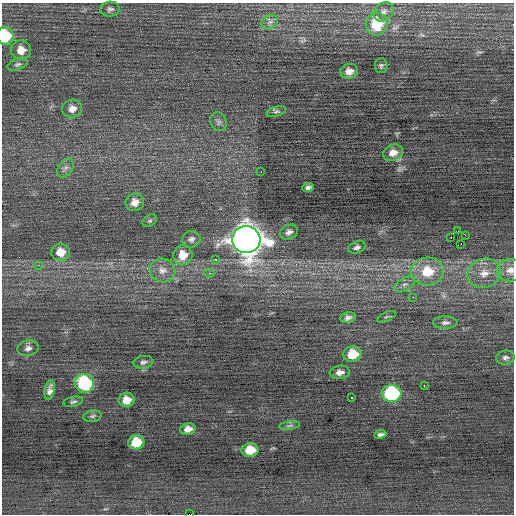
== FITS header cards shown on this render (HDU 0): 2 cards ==
NAXIS1  =                  512 / Axis length
NAXIS2  =                  512 / Axis length

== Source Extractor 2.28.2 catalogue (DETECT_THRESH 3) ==
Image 512 x 512 px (HDU 0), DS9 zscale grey, 1 PNG px = 1 image px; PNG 516 x 516 px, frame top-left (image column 1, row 512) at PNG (2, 3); each listed source drawn as its Kron ellipse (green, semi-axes under 4 px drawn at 4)
Background 0.0475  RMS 0.74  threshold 2.21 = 3 sigma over >= 5 px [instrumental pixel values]
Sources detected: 59; all 59 listed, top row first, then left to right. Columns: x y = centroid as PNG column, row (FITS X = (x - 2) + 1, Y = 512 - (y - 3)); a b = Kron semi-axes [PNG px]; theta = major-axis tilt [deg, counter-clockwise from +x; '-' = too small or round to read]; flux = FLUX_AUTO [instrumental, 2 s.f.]
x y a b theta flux
110 9 10 7 5 170
384 12 11 8 42 220
270 22 8 6 27 170
377 24 11 11 - 1900
5 36 9 8 - 2100
21 50 10 9 - 550
18 64 10 5 20 140
381 66 7 6 - 110
349 71 9 7 11 330
72 109 10 9 - 340
276 112 10 4 16 110
218 122 10 8 -65 180
393 153 10 8 21 410
65 168 10 7 54 210
261 171 2 2 - 37
308 187 5 4 - 140
135 202 9 8 - 380
150 221 8 5 36 88
458 231 2 2 - 140
289 232 9 7 25 210
465 235 2 2 - 17000
451 238 2 2 - 300
191 239 9 8 - 180
246 240 14 13 - 70000
460 244 3 2 - 36
357 247 9 6 21 170
61 252 9 8 - 610
183 255 10 9 - 760
216 259 3 2 - 120
38 265 4 3 - 42
162 270 13 11 -23 440
510 270 13 11 11 460
427 271 16 14 3 1500
209 273 5 4 - 86
484 273 17 14 19 840
405 284 11 6 30 220
413 297 3 2 - 25
386 317 10 4 26 86
348 318 8 5 11 180
445 323 12 6 0 200
28 348 10 7 12 210
352 354 9 7 6 1100
505 358 9 7 8 160
143 362 10 6 9 160
340 372 10 6 6 260
84 383 10 9 - 4200
424 386 3 2 - 190
50 390 10 5 79 250
391 393 10 8 2 5300
351 398 3 3 - 330
126 400 8 7 - 560
73 402 10 5 12 110
92 416 9 5 8 120
290 426 10 3 7 82
188 429 8 6 15 340
380 434 6 3 10 130
136 442 8 7 - 1300
250 450 8 6 6 1000
189 514 4 2 - 6000
At the frame edge (FLAGS 8, measured only in part): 3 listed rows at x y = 5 36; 510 270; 189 514